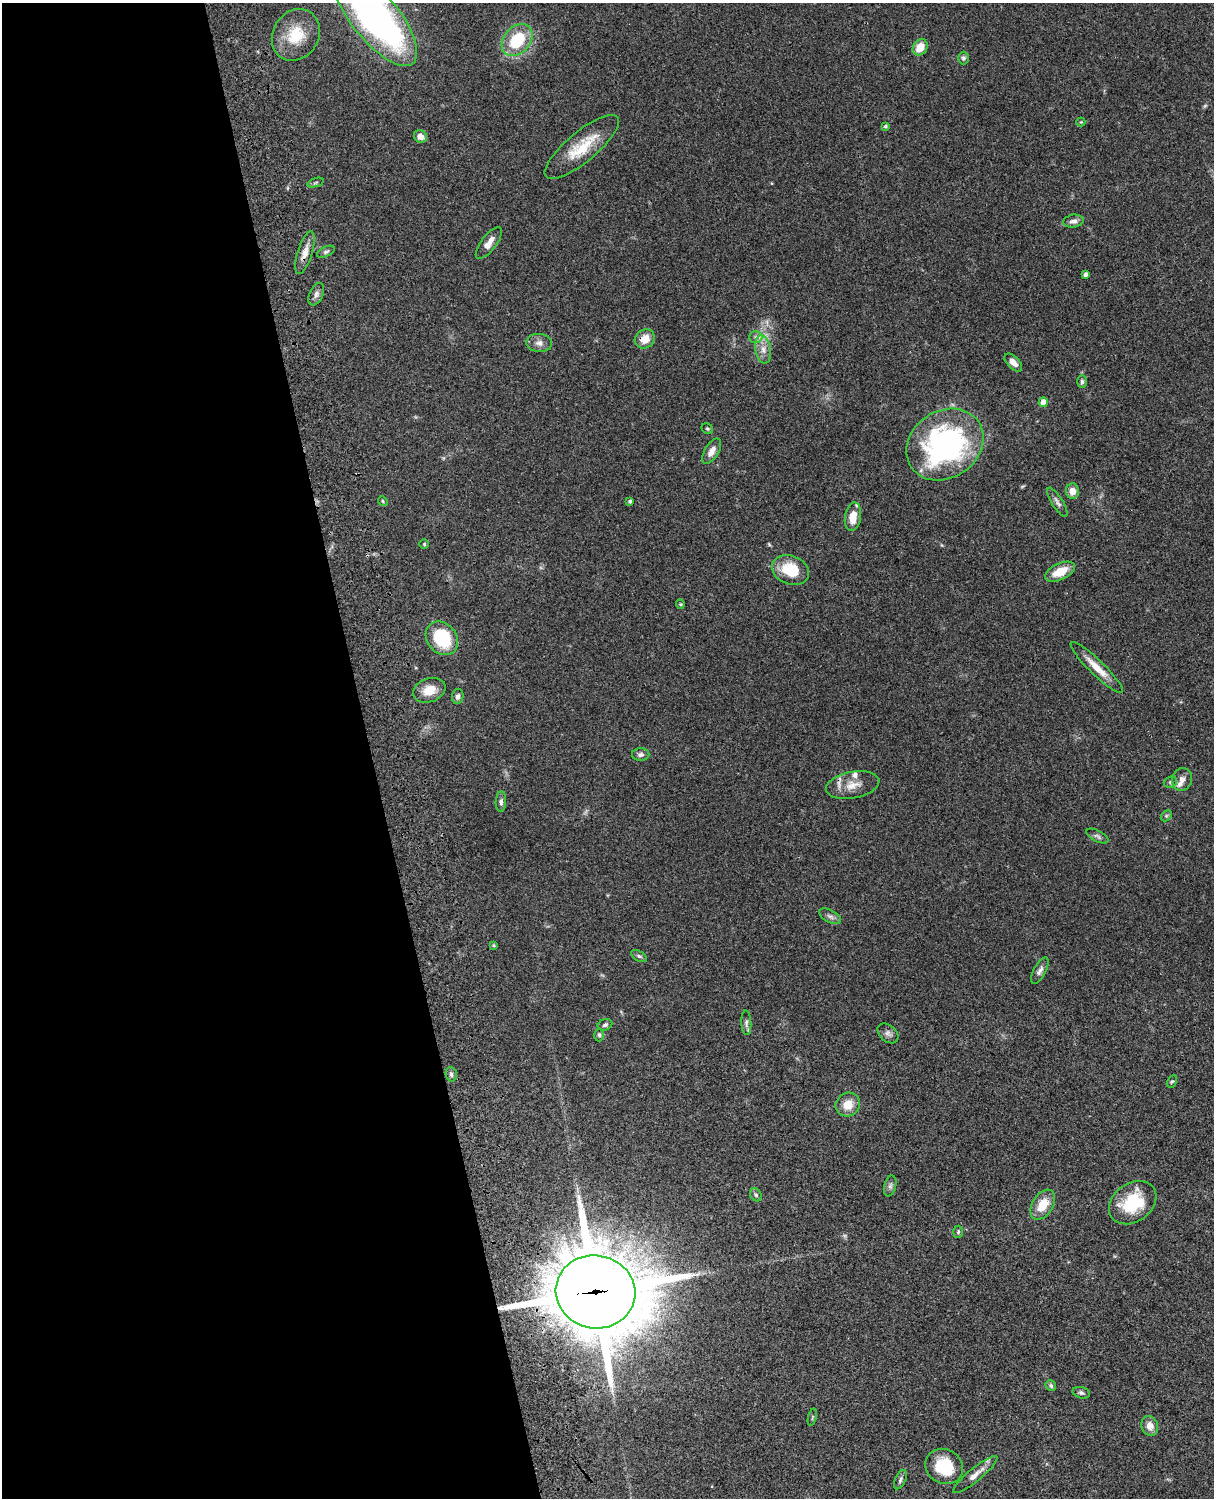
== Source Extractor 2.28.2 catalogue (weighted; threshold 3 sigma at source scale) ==
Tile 5 of 4 x 3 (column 1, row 2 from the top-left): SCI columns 121-1332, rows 1774-3269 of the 5088 x 4929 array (HDU 1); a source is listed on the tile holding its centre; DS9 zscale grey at full resolution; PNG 1216 x 1500 px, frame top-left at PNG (2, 3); each listed source drawn as its Kron ellipse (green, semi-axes under 4 px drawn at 4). Shown black and unused: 31% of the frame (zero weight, under 3 of 4 exposures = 6% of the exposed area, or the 3 px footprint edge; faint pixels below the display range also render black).
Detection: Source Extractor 2.28.2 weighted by HDU 2 'WHT'; one run over the whole footprint, this tile lists its part. Background 0.076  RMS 0.0057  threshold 0.0257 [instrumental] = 3 sigma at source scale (4.5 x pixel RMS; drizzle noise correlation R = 1.50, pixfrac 1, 0.05/0.05 arcsec/px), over >= 5 px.
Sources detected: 74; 1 too faint to see at this stretch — neither listed nor drawn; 3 inside a brighter listed object's ellipse — not listed separately; the other 70 listed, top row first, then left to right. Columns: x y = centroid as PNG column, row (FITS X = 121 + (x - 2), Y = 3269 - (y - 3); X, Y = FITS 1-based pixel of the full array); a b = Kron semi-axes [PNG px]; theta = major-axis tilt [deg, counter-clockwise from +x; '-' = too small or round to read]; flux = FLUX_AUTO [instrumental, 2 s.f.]
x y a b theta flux
375 17 61 23 -51 220
296 35 27 23 58 18
517 40 18 13 48 25
920 47 8 7 - 8.8
963 58 6 5 - 1.3
1081 122 4 4 - 0.5
885 126 4 4 - 1
420 136 7 6 - 4.7
582 147 46 15 40 20
315 183 8 3 19 0.85
1073 221 10 6 8 2.4
489 243 19 7 53 5.3
326 252 9 5 25 1.2
305 253 22 7 73 5.4
1086 274 4 4 - 1.8
316 294 12 6 65 2.3
756 337 7 6 - 1.6
645 339 10 9 - 7
539 343 13 9 -5 3.4
763 349 14 8 -81 4.6
1013 362 11 6 -45 3.4
1082 381 6 5 - 1.2
1043 402 4 4 - 6.3
707 429 6 5 - 0.81
945 445 41 33 34 130
712 451 14 7 60 4.3
1072 491 8 6 -89 4
383 501 5 4 - 0.72
630 501 4 3 - 1.3
1057 502 17 5 -58 2.2
853 517 14 8 81 8.1
424 544 5 5 - 0.74
790 570 19 14 -21 18
1060 572 16 8 25 9.9
680 604 4 4 - 0.56
442 638 18 14 -51 31
1097 668 36 7 -44 8.9
429 690 17 12 20 8.5
458 696 7 5 81 1.8
641 755 9 6 2 1.7
1182 779 11 10 - 3.5
1170 782 7 5 20 1.1
853 785 27 13 11 9.2
501 802 10 5 88 1.5
1166 816 6 4 45 0.9
1097 836 12 5 -26 1.6
830 916 12 6 -29 2.1
494 945 4 3 - 0.7
639 956 9 5 -30 1.2
1040 971 14 6 61 2.3
746 1023 12 5 -87 1.6
605 1025 7 5 21 1.4
888 1033 12 8 -41 2.2
599 1035 6 4 -88 1.1
451 1074 7 5 -75 1.2
1172 1081 6 4 60 0.8
848 1105 12 11 - 8.2
890 1186 10 6 76 1.6
756 1195 7 5 -62 1
1133 1203 26 19 35 25
1043 1205 16 10 59 11
958 1232 6 5 - 0.85
596 1292 40 36 -10 5600
1051 1386 6 5 - 1.1
1081 1393 9 5 -15 1.4
812 1417 9 3 77 0.79
1150 1426 10 8 -71 4.2
944 1466 19 17 -31 21
975 1475 28 6 39 5
900 1480 10 5 66 1.5
Overlapping masked pixels (flux is a lower limit): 4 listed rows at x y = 305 253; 645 339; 853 785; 596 1292
Isophote crosses this tile's border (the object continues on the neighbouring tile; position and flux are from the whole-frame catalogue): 1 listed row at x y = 375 17